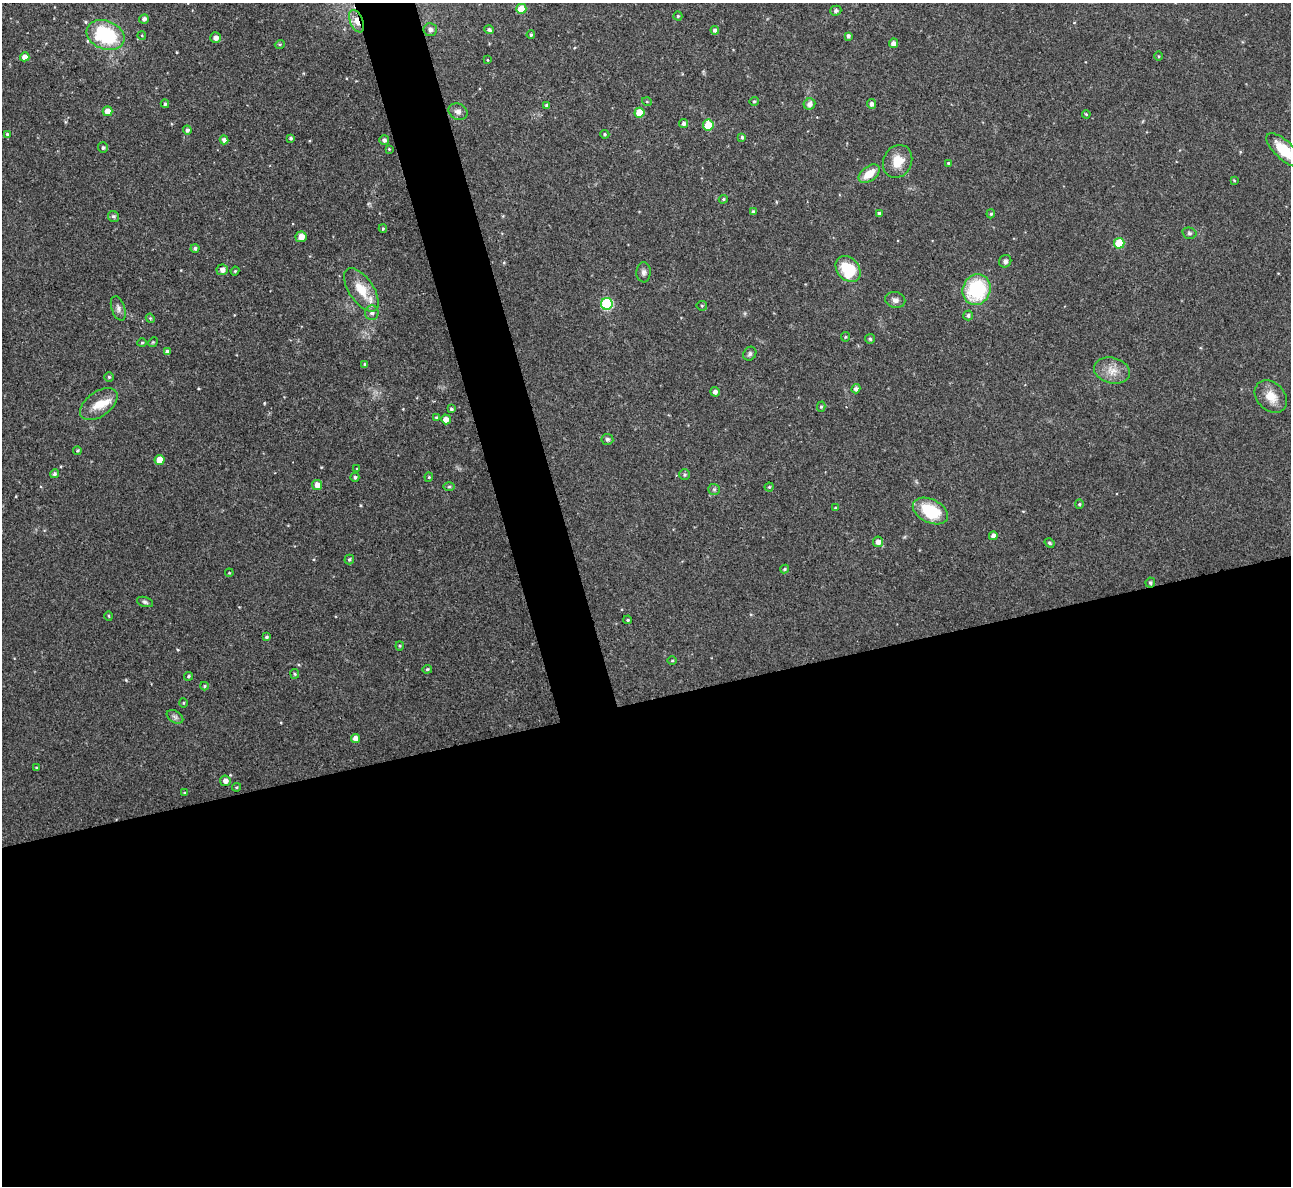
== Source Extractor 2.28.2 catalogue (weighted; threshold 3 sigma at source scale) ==
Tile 15 of 4 x 4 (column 3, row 4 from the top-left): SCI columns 2580-3868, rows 144-1327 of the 5158 x 5143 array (HDU 1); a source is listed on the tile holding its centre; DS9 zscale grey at full resolution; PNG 1293 x 1188 px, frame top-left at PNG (2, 3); each listed source drawn as its Kron ellipse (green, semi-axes under 4 px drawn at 4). Shown black and unused: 44% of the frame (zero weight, under 3 of 4 exposures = <1% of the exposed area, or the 3 px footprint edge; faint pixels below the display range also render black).
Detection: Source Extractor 2.28.2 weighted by HDU 2 'WHT'; one run over the whole footprint, this tile lists its part. Background 0.072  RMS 0.0054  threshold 0.0245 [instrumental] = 3 sigma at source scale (4.5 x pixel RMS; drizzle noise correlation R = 1.50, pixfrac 1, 0.05/0.05 arcsec/px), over >= 5 px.
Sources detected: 125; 1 inside a brighter listed object's ellipse — not listed separately; the other 124 listed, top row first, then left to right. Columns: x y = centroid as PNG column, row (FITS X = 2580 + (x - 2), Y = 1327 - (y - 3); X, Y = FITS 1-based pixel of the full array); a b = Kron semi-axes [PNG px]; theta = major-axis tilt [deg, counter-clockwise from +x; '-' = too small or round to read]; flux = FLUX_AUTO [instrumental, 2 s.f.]
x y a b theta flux
521 9 5 5 - 14
836 11 5 5 - 1.4
678 16 4 4 - 0.73
144 19 5 4 - 1.6
357 21 12 6 -67 4.9
430 30 7 6 - 1.7
489 30 5 4 - 1.2
715 30 4 4 - 1.4
106 35 19 14 -23 39
531 35 4 4 - 0.99
142 36 4 3 - 0.41
848 36 4 3 - 1.3
216 38 5 5 - 2.8
893 43 5 4 - 2.6
280 44 5 3 - 0.58
1158 56 5 3 - 0.47
25 57 5 4 - 3.8
487 60 4 3 - 0.4
754 101 4 4 - 0.65
647 102 5 3 - 0.48
165 104 4 3 - 0.85
809 104 6 5 - 2.6
871 104 5 4 - 2
547 105 4 3 - 1.2
108 111 5 5 - 5.5
458 112 10 8 -25 2.2
639 113 5 5 - 13
1086 114 4 3 - 0.49
684 124 4 4 - 1.9
708 125 5 5 - 14
187 130 4 4 - 1.4
7 134 4 4 - 0.69
605 134 5 4 - 0.75
742 137 4 3 - 0.89
291 138 4 3 - 0.94
224 140 4 4 - 2.5
384 140 5 5 - 1.5
103 148 5 5 - 1.1
389 149 4 2 - 0.45
1284 150 22 9 -43 16
898 161 17 14 64 8.6
948 163 4 3 - 0.62
869 174 12 7 37 7.8
1234 180 4 3 - 0.46
723 199 4 4 - 0.69
753 212 4 3 - 1.1
879 213 4 3 - 1.2
991 214 4 4 - 0.69
113 216 6 5 - 1.2
383 228 4 4 - 0.63
1189 233 7 5 -15 1.1
301 237 5 5 - 3.7
1119 243 5 5 - 18
195 248 4 4 - 1.2
1005 261 6 6 - 1.4
848 269 14 11 -47 21
222 270 5 5 - 2.9
235 271 4 3 - 0.57
644 272 10 7 89 1.8
361 290 25 12 -56 12
977 290 15 14 - 37
895 300 10 8 -13 2.5
607 304 6 6 - 46
702 306 5 5 - 0.69
118 308 13 6 -70 2.2
372 313 7 6 - 1.9
968 315 5 4 - 1.2
150 318 5 3 - 0.57
845 337 5 4 - 0.68
870 339 5 5 - 0.93
153 342 5 4 - 0.56
142 343 4 4 - 0.65
167 352 4 4 - 1.9
750 354 7 6 - 1.4
365 364 4 4 - 0.92
1112 371 18 13 -13 7.2
109 377 4 4 - 0.76
856 389 5 4 - 1.6
715 392 5 5 - 2
1271 396 18 13 -45 8
99 404 21 12 36 8.3
821 407 5 4 - 0.77
451 409 4 3 - 0.95
436 417 4 3 - 0.53
446 419 5 4 - 3.3
607 439 6 5 - 1.2
77 451 4 4 - 0.67
160 460 5 5 - 8.3
357 469 4 2 - 0.34
54 474 4 4 - 1.1
685 475 5 5 - 0.91
355 477 4 4 - 1.1
429 477 4 4 - 0.59
317 485 5 5 - 3.7
449 487 6 4 1 0.67
769 487 4 4 - 0.62
714 489 6 5 - 0.94
1079 504 4 4 - 0.56
835 508 4 3 - 0.47
930 511 19 11 -26 23
993 536 4 4 - 2.1
878 542 5 5 - 2.9
1050 543 5 4 - 0.91
349 559 5 5 - 0.97
785 569 4 3 - 0.84
229 573 4 3 - 0.48
1150 582 5 4 - 0.93
145 602 8 5 -16 1.2
109 616 5 3 - 0.53
628 620 4 3 - 0.68
267 637 4 3 - 0.88
400 646 4 4 - 0.59
672 660 5 3 - 0.51
427 669 5 4 - 0.8
295 674 5 4 - 0.62
189 676 4 4 - 0.82
204 686 4 4 - 0.66
183 703 5 3 - 0.55
175 717 9 5 -30 1.5
356 738 4 4 - 3.5
36 767 4 3 - 0.43
225 781 5 5 - 2.6
237 787 4 3 - 0.56
184 793 4 3 - 0.5
Overlapping masked pixels (flux is a lower limit): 1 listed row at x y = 357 21
Isophote crosses this tile's border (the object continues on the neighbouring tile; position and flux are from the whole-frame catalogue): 1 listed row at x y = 1284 150